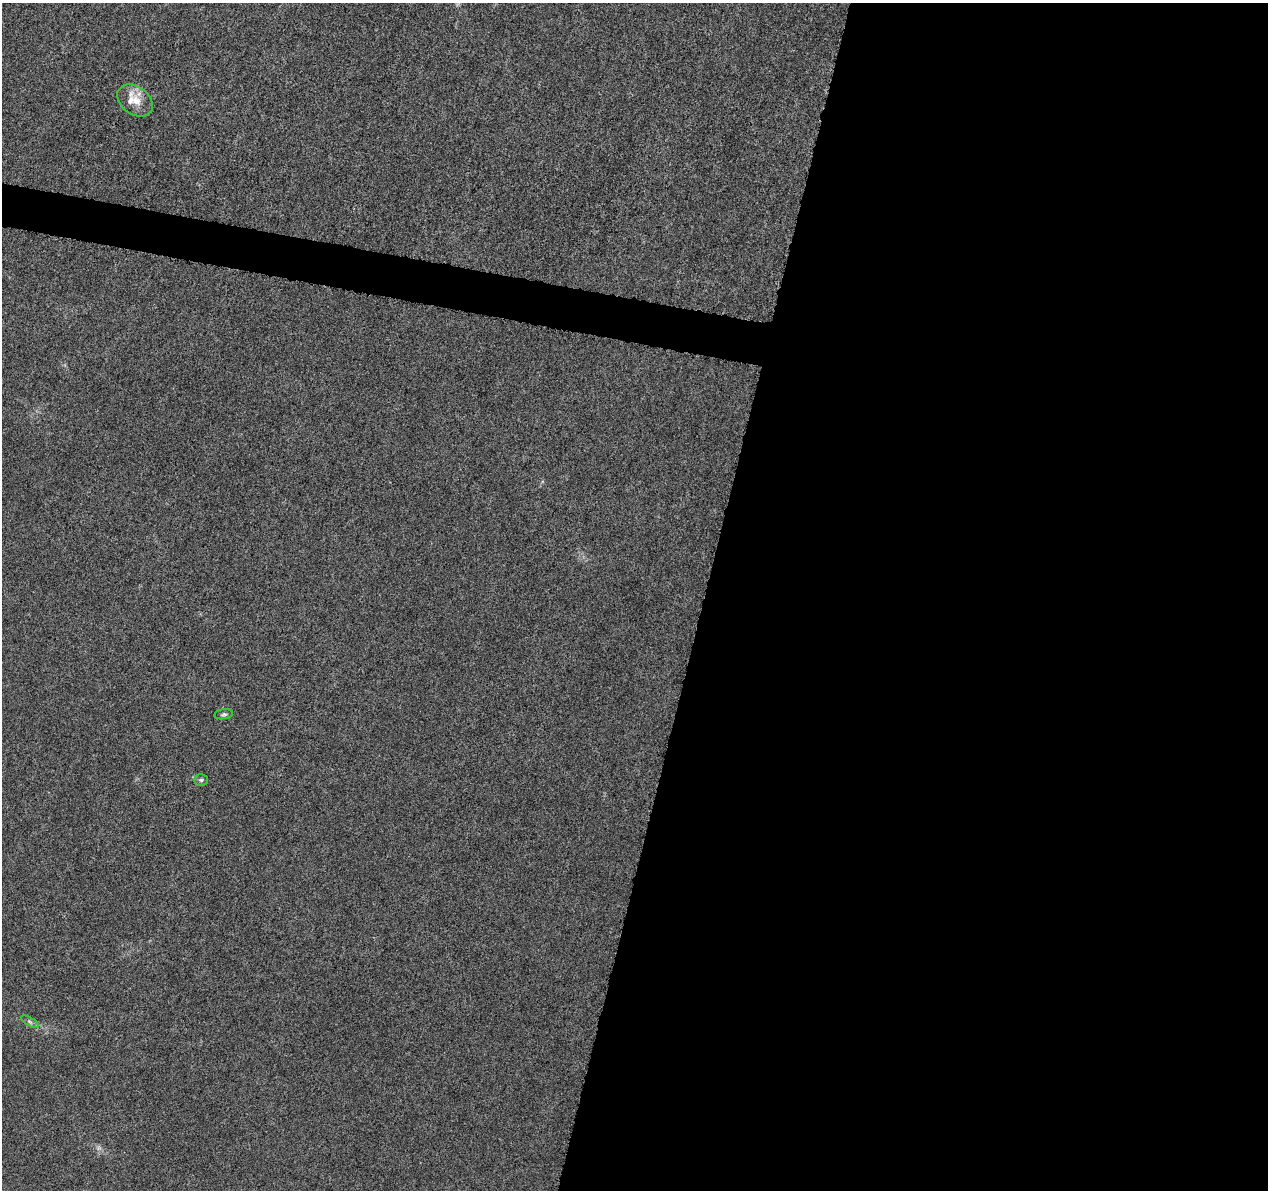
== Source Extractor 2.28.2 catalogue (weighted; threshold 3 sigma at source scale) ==
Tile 12 of 4 x 4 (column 4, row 3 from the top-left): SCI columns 3805-5070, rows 1421-2608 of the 5093 x 5273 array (HDU 1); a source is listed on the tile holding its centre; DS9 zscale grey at full resolution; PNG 1270 x 1192 px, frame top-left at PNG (2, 3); each listed source drawn as its Kron ellipse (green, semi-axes under 4 px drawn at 4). Shown black and unused: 47% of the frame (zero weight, under 5 of 10 exposures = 1% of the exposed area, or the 3 px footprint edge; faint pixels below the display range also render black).
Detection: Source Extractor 2.28.2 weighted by HDU 2 'WHT'; one run over the whole footprint, this tile lists its part. Background 5.98e-04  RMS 8.6e-04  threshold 0.00351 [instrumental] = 3 sigma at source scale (4.09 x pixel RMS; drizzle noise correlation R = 1.36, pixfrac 0.8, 0.0396/0.0396 arcsec/px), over >= 5 px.
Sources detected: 6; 1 too faint to see at this stretch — neither listed nor drawn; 1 inside a brighter listed object's ellipse — not listed separately; the other 4 listed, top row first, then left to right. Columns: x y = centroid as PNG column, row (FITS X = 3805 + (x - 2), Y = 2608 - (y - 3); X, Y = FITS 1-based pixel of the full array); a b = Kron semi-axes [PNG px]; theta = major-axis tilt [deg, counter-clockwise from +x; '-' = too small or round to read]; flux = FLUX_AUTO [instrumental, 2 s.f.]
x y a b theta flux
135 100 19 14 -36 1.2
224 714 9 5 8 0.18
201 780 7 5 0 0.16
30 1022 10 4 -30 0.19